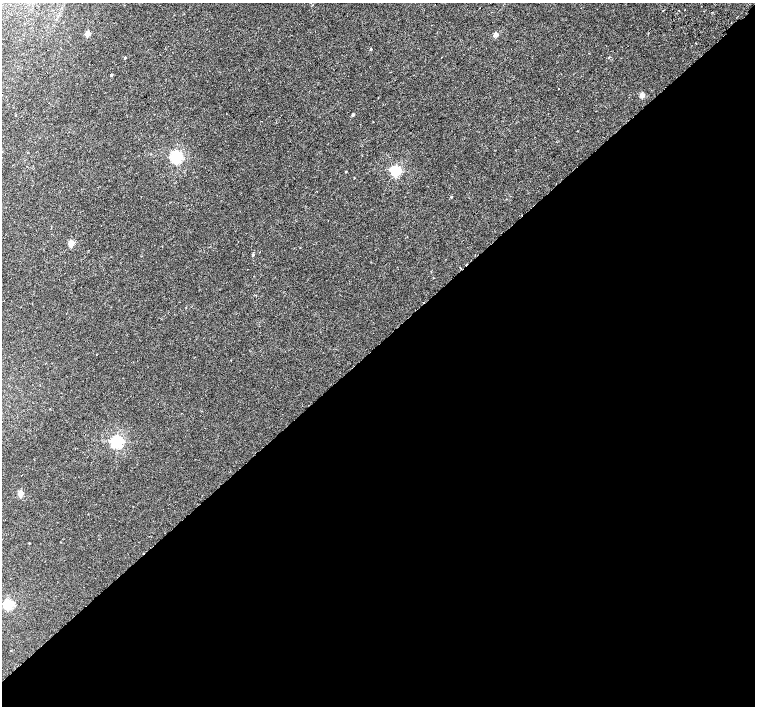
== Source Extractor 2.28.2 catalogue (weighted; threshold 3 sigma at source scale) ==
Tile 15 of 4 x 4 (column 3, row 4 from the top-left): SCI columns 3063-4567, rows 264-1671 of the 6118 x 6093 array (HDU 1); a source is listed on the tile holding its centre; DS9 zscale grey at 2 x 2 block average (1 PNG px = mean of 2 x 2 image px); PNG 757 x 708 px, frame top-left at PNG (2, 3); no overlay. Shown black and unused: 51% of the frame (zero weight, under 2 of 3 exposures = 3% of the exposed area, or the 3 px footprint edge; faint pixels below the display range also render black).
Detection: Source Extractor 2.28.2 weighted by HDU 2 'WHT'; one run over the whole footprint, this tile lists its part. Background 0.00767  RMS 0.0027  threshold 0.0123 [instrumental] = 3 sigma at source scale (4.5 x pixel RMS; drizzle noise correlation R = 1.50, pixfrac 1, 0.0396/0.0396 arcsec/px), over >= 5 px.
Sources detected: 28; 4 cosmic-ray / hot-pixel residue — not listed; the other 24 listed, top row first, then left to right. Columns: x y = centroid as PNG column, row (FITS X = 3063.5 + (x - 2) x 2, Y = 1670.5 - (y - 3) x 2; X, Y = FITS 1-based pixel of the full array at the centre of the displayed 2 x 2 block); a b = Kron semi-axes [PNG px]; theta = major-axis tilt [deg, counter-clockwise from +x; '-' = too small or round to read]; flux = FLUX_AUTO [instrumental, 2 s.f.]
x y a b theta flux
685 10 2 2 - 0.36
663 11 2 2 - 0.35
87 34 3 2 - 8.7
496 35 2 2 - 5.6
696 43 2 2 - 0.44
371 49 2 2 - 0.7
125 58 2 2 - 0.6
111 75 2 2 - 1.3
559 89 2 2 - 0.2
642 95 2 2 - 7.7
15 115 2 2 - 0.71
353 115 2 2 - 1.5
176 157 5 3 - 120
395 171 4 3 - 79
346 172 3 2 - 0.35
354 178 2 2 - 0.55
451 197 3 2 - 0.49
71 244 3 2 - 13
253 255 2 2 - 1.1
117 441 4 3 - 120
21 493 3 2 - 11
29 543 2 2 - 0.31
8 604 4 3 - 64
11 651 2 2 - 0.21
Diffuse or blended objects may show on this block-average render without a row.